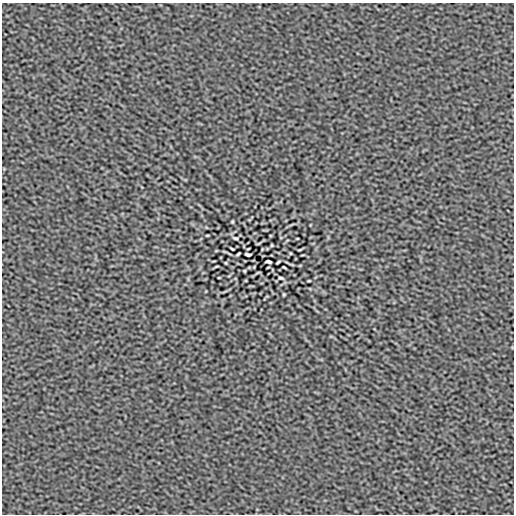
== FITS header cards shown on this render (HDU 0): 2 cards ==
NAXIS1  =                  512
NAXIS2  =                  512

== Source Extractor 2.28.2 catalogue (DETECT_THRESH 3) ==
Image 512 x 512 px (HDU 0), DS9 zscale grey, 1 PNG px = 1 image px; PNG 516 x 516 px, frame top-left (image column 1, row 512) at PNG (2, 3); no overlay
Background -8.51e-07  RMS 1.0e-04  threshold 3.14e-04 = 3 sigma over >= 5 px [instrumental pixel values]
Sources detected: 18; all 18 listed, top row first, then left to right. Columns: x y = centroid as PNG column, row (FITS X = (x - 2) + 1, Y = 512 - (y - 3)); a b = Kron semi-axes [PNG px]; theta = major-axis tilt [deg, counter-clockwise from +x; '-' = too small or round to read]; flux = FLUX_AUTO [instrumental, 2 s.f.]
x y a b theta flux
232 222 3 2 - 0.0064
207 235 3 2 - 0.0059
235 238 5 3 - 0.0099
297 238 3 2 - 0.0049
272 245 3 2 - 0.0058
232 249 4 2 - 0.0068
300 250 5 2 - 0.0068
238 254 5 2 - 0.0085
248 254 6 3 -9 0.012
268 262 6 3 -9 0.012
278 262 5 2 - 0.0085
268 267 3 2 - 0.0044
284 267 4 2 - 0.0068
244 271 3 2 - 0.0058
219 278 3 2 - 0.0049
281 278 5 3 - 0.01
309 281 3 2 - 0.0061
284 294 3 2 - 0.0064